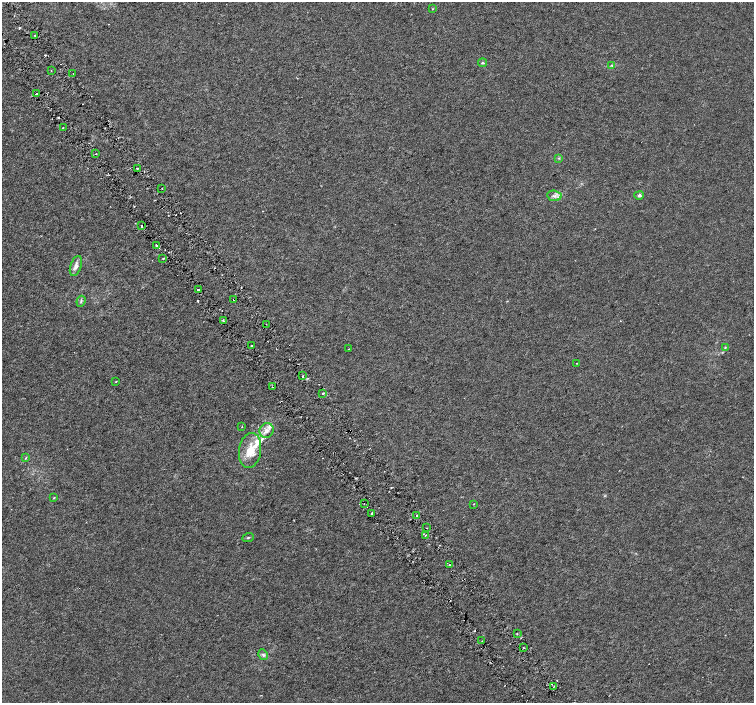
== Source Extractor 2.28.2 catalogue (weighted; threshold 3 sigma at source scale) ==
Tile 11 of 4 x 4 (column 3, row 3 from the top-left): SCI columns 3013-4515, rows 1603-3003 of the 6019 x 5941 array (HDU 1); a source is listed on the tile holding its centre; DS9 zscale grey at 2 x 2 block average (1 PNG px = mean of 2 x 2 image px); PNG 756 x 705 px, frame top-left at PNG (2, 2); each listed source drawn as its Kron ellipse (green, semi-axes under 4 px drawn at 4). Shown black and unused: <1% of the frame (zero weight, under 3 of 6 exposures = <1% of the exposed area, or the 3 px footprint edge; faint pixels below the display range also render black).
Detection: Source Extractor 2.28.2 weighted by HDU 2 'WHT'; one run over the whole footprint, this tile lists its part. Background 7.05e-04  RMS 0.0017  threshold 0.00694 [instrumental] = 3 sigma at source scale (4.09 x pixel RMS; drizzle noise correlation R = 1.36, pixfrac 0.8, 0.0396/0.0396 arcsec/px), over >= 5 px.
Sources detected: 61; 1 too faint to see at this stretch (2 x 2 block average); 8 cosmic-ray / hot-pixel residue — neither listed nor drawn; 3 inside a brighter listed object's ellipse — not listed separately; the other 49 listed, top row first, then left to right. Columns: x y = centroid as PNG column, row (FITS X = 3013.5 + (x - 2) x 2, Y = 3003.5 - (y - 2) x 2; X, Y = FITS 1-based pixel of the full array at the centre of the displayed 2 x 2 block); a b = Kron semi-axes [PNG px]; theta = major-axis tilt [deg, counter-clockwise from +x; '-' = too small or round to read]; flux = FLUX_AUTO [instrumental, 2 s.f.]
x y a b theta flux
433 9 3 2 - 0.17
35 35 2 2 - 0.51
483 63 4 3 - 0.37
612 65 4 2 - 0.35
51 70 2 2 - 0.19
73 74 2 2 - 0.21
36 94 2 2 - 0.69
63 127 2 2 - 1.1
96 154 2 2 - 0.24
559 158 3 2 - 0.29
137 168 2 2 - 0.26
162 188 2 2 - 0.19
639 195 5 4 - 0.7
554 196 7 5 -6 1.3
142 226 2 2 - 0.51
156 246 2 2 - 0.5
163 258 3 2 - 0.25
76 266 10 5 71 1.8
198 289 2 2 - 2.1
234 299 2 2 - 0.33
81 301 5 3 - 0.53
223 320 3 2 - 0.37
267 324 2 2 - 0.14
252 346 2 2 - 0.76
725 347 3 3 - 0.28
349 349 2 2 - 0.11
576 363 2 2 - 0.13
303 376 2 2 - 0.9
116 381 3 2 - 0.2
272 387 2 2 - 0.18
323 393 2 2 - 0.51
242 426 2 2 - 0.23
267 431 7 7 - 2.1
250 450 17 11 82 7
26 458 4 2 - 0.29
54 498 3 2 - 0.25
364 503 2 2 - 0.14
474 504 3 2 - 0.16
372 513 2 2 - 0.47
417 516 3 2 - 0.35
427 528 2 2 - 0.24
426 535 2 2 - 0.53
248 538 6 3 22 0.44
449 565 2 2 - 0.28
517 634 2 2 - 0.25
482 641 2 2 - 0.17
523 648 2 2 - 0.22
263 655 5 4 - 0.75
553 687 2 2 - 0.22
Overlapping masked pixels (flux is a lower limit): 1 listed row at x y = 234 299
Diffuse or blended objects may show on this block-average render without a row.